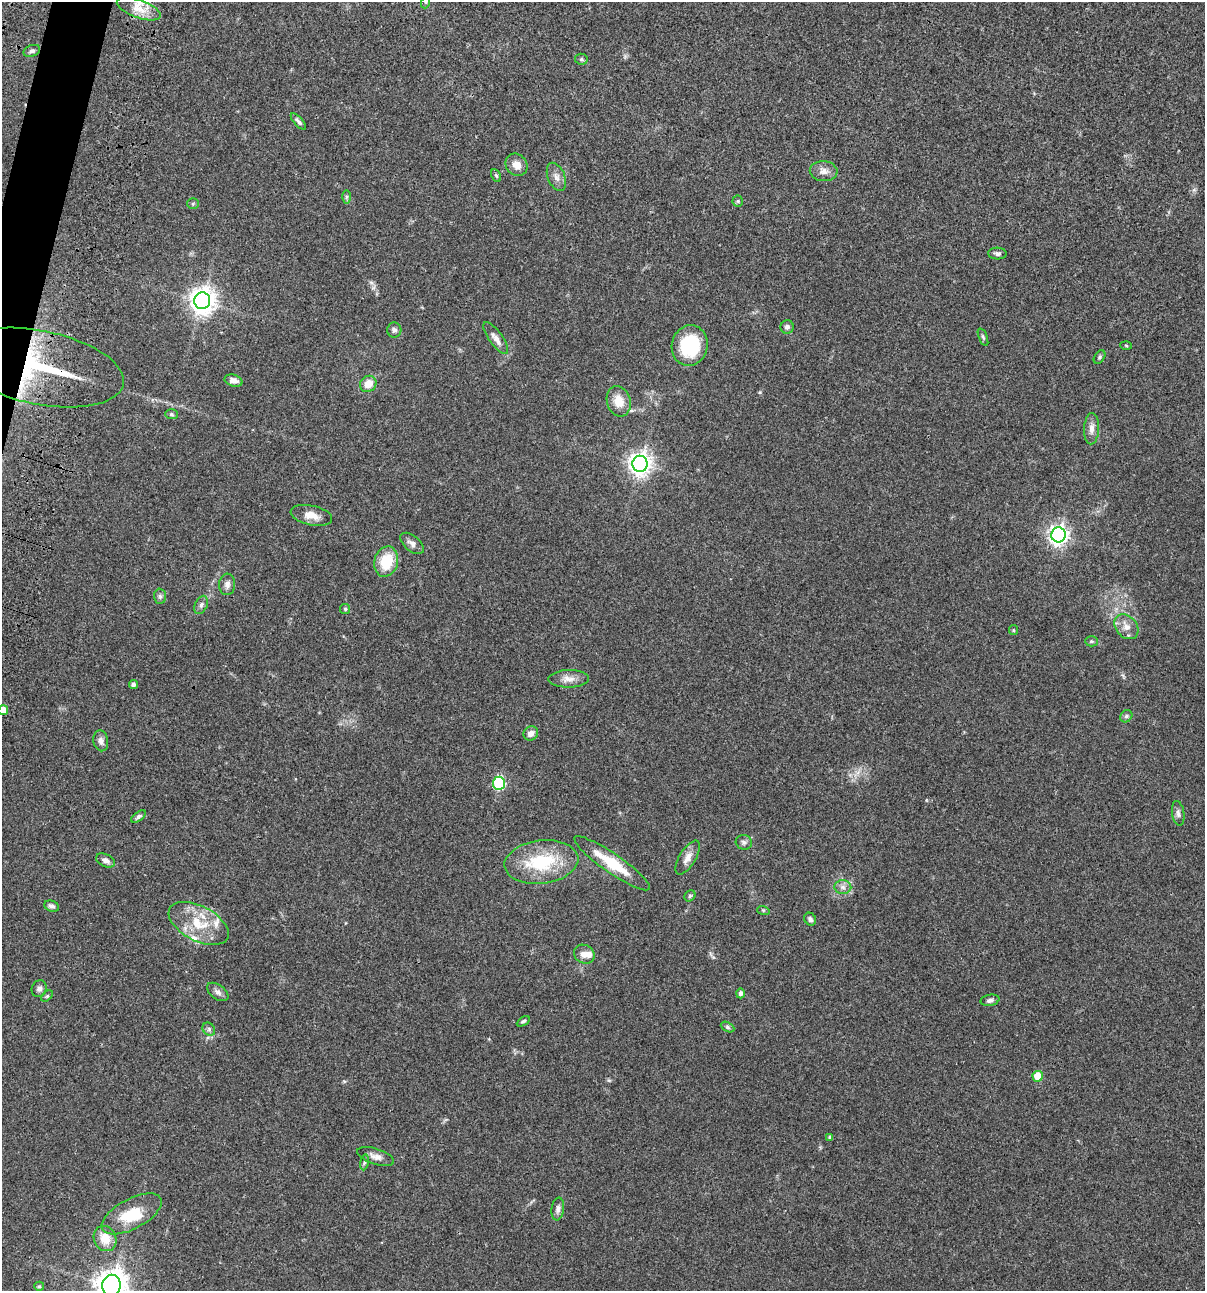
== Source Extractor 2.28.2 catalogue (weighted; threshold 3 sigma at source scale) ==
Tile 11 of 4 x 4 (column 3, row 3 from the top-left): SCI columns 2641-3843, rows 1408-2696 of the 5404 x 5390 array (HDU 1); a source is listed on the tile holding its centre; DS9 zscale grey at full resolution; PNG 1207 x 1293 px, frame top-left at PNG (2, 2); each listed source drawn as its Kron ellipse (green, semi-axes under 4 px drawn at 4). Shown black and unused: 1% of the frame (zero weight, under 3 of 4 exposures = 9% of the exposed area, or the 3 px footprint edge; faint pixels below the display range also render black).
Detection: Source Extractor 2.28.2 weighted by HDU 2 'WHT'; one run over the whole footprint, this tile lists its part. Background 0.046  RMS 0.0055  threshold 0.0249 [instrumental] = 3 sigma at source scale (4.5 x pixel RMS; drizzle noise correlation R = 1.50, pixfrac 1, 0.05/0.05 arcsec/px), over >= 5 px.
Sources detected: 82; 5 inside a brighter listed object's ellipse — not listed separately; the other 77 listed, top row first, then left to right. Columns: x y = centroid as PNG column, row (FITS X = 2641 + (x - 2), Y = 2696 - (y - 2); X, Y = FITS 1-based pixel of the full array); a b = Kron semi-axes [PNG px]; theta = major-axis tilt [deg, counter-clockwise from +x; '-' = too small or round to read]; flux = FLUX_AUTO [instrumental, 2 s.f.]
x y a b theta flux
426 2 6 4 72 0.7
139 9 23 9 -20 7
32 51 8 5 20 1.3
581 59 6 5 - 0.88
298 121 10 4 -48 1.6
517 165 12 10 -50 4.2
824 171 14 10 -4 3.6
496 176 7 4 -62 0.73
556 177 15 8 -68 3.2
346 197 7 4 -90 0.92
738 201 5 5 - 0.71
193 204 5 5 - 0.74
997 254 9 6 -3 1.3
202 301 8 8 - 520
787 327 7 6 - 1.5
394 330 7 7 - 1.5
983 337 9 4 -69 0.93
496 338 19 6 -54 3.5
690 345 20 18 77 29
1126 346 5 3 - 0.52
1100 357 7 5 54 0.89
40 367 86 37 -11 100
233 381 9 5 -16 3
368 384 9 7 42 6.2
619 401 15 11 -72 8.1
171 414 6 5 - 0.92
1091 429 15 7 88 3.3
640 464 8 7 - 380
311 515 21 10 -12 5.6
1058 535 7 7 - 250
412 543 14 7 -40 2.8
386 561 15 11 73 16
227 584 11 8 86 2.4
160 596 7 6 - 1.2
201 605 9 6 66 1.6
345 609 5 5 - 0.78
1126 627 14 10 -50 4.3
1013 630 5 4 - 0.55
1091 641 6 5 - 0.9
568 679 20 8 1 4.2
133 684 4 4 - 1.5
3 710 5 5 - 9.3
1126 716 6 5 - 1.1
531 733 8 6 35 2.8
101 741 10 7 -79 2.4
499 783 6 6 - 53
1178 813 12 6 -81 1.8
138 817 8 4 35 1.3
744 842 8 7 - 1.6
688 857 19 8 58 4.2
106 860 10 6 -25 2.6
541 862 37 21 7 30
612 863 45 9 -35 19
843 887 8 7 - 2.1
690 896 6 5 - 0.91
52 906 7 5 -22 1.6
763 910 6 4 -18 0.63
810 919 7 5 -56 1.4
199 923 32 17 -27 18
584 954 10 9 - 3.4
39 989 8 7 - 2
218 992 12 7 -37 2.1
740 993 5 4 - 1.5
47 996 7 4 44 0.75
990 1000 9 5 11 1.7
523 1021 7 3 31 0.9
727 1027 7 4 -27 0.93
209 1029 7 5 -48 1.2
1038 1076 5 5 - 12
830 1137 4 3 - 0.89
376 1156 19 8 -18 3.5
364 1162 8 4 81 0.97
558 1209 11 6 82 2
132 1214 33 15 28 17
105 1239 13 11 -63 7.9
111 1285 10 9 - 700
39 1286 5 4 - 0.65
Overlapping masked pixels (flux is a lower limit): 1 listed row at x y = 40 367
Isophote crosses this tile's border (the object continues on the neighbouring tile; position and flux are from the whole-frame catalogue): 3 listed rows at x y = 426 2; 3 710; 111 1285